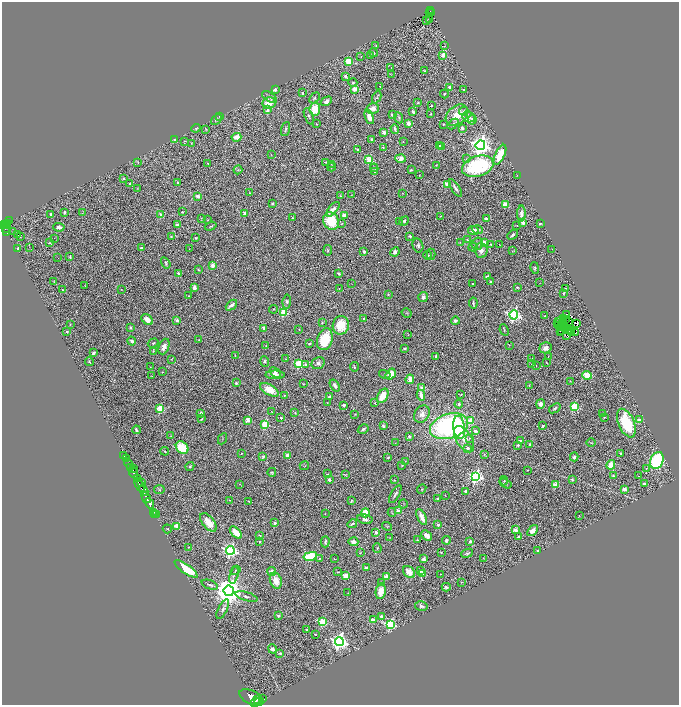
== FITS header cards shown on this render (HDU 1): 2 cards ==
NAXIS1  =                 1354
NAXIS2  =                 1406

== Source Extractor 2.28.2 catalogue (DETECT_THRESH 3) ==
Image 1354 x 1406 px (HDU 1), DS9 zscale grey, zoomed out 1/2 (1 PNG px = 2 x 2 image px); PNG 681 x 707 px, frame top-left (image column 2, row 1406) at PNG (2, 2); each listed source drawn as its Kron ellipse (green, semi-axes under 4 px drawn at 4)
Background 1.16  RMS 0.055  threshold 0.164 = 3 sigma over >= 5 px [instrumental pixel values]
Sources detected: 506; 59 cannot appear on this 1/2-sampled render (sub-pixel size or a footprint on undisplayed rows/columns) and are neither listed nor drawn; the other 447 listed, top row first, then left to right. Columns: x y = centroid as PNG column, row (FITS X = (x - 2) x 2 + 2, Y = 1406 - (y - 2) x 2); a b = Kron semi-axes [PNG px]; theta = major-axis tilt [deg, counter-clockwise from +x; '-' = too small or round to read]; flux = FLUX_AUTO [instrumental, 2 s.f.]
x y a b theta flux
430 11 2 2 - 71
430 13 2 1 - 15
431 13 2 1 - 24
430 19 3 1 - 4
427 20 2 1 - 3
376 46 2 2 - 10
444 46 2 1 - 4.6
373 53 4 3 - 12
443 55 2 2 - 150
371 56 4 3 - 9.9
361 57 2 1 - 3
348 62 3 3 - 420
391 67 2 1 - 2.5
424 71 2 2 - 5.7
391 74 3 1 - 3.6
345 76 2 2 - 95
353 83 4 3 - 13
380 86 2 2 - 12
450 88 2 2 - 130
275 89 2 2 - 72
355 89 3 2 - 330
464 90 2 2 - 17
302 93 2 2 - 31
444 94 4 3 - 12
269 97 8 4 -32 33
377 97 6 3 64 14
314 98 6 3 47 16
326 101 6 4 31 37
269 103 7 6 - 180
418 103 4 3 - 8.6
431 106 2 2 - 6.5
373 108 6 5 - 67
315 109 6 5 - 220
268 110 3 3 - 25
464 111 4 3 - 16
413 112 3 2 - 20
431 114 2 2 - 7.5
392 115 3 3 - 21
457 115 12 9 39 190
220 116 2 2 - 17
309 116 9 3 -68 26
369 117 7 4 -70 100
469 117 6 5 - 42
399 118 6 3 -66 13
216 119 6 3 43 16
472 120 5 4 - 47
408 123 4 3 - 40
316 124 3 2 - 5.2
443 124 2 2 - 11
453 124 6 4 43 21
196 128 5 4 - 17
462 128 3 2 - 32
206 129 3 2 - 6.1
286 129 7 3 71 17
395 129 5 2 - 18
384 132 4 3 - 37
236 137 5 4 - 110
372 139 3 3 - 18
175 140 2 2 - 30
184 141 3 2 - 7
403 142 2 1 - 3.6
191 143 3 2 - 5.2
480 145 5 5 - 7200
439 146 3 2 - 15
442 146 2 2 - 110
383 147 3 2 - 14
358 150 2 2 - 41
271 154 3 2 - 4.6
500 155 11 4 64 240
400 158 5 4 - 85
467 159 3 3 - 7.5
369 160 3 3 - 370
138 162 3 2 - 7
325 162 4 2 - 5.6
208 163 2 2 - 7.7
331 164 3 2 - 4.8
436 165 2 2 - 5.8
478 166 16 10 18 880
332 167 4 2 - 5.1
374 168 4 2 - 9.8
238 170 4 3 - 10
411 170 3 2 - 10
375 171 4 3 - 18
419 175 3 2 - 5.4
517 176 2 2 - 3.9
124 179 2 2 - 16
178 183 2 2 - 11
130 184 2 2 - 12
447 184 3 2 - 200
455 188 10 3 -57 33
137 189 3 2 - 5.1
250 193 4 2 - 8.4
402 193 3 2 - 3.4
352 195 3 2 - 4.5
198 196 2 2 - 140
340 196 2 1 - 5
272 203 3 3 - 13
506 205 3 3 - 160
333 209 9 4 49 53
64 212 2 2 - 52
83 212 3 1 - 4.2
182 212 2 2 - 14
245 213 2 2 - 170
51 214 2 2 - 36
521 214 8 3 89 49
161 215 2 2 - 190
344 215 2 2 - 200
440 216 2 1 - 3.4
292 218 3 1 - 5.3
201 219 3 2 - 5.9
486 219 3 3 - 32
207 220 2 2 - 4.2
9 221 3 1 - 24
331 221 9 7 -57 390
404 221 5 3 - 15
399 222 2 2 - 3.7
523 223 2 2 - 130
3 224 3 2 - 360
8 224 4 2 - 260
341 224 3 3 - 6
540 224 3 2 - 14
6 225 2 2 - 250
177 225 3 2 - 55
211 226 6 3 20 11
517 226 2 1 - 4.8
59 227 6 3 -4 45
5 229 2 2 - 130
478 229 5 4 - 20
473 230 5 4 - 70
6 231 4 2 - 150
13 232 3 2 - 5.2
17 235 2 2 - 15
513 235 6 3 39 22
410 236 2 2 - 25
20 237 2 1 - 6.8
171 237 2 2 - 12
54 238 2 1 - 5.7
196 238 3 2 - 9.7
467 240 4 2 - 8.7
460 242 3 2 - 4.2
49 243 3 3 - 8.7
484 243 4 3 - 88
477 244 6 5 - 32
491 245 3 2 - 11
499 245 2 2 - 3.3
418 246 7 5 -73 31
30 247 2 1 - 3.1
473 247 4 3 - 9.8
18 248 2 2 - 60
141 248 2 2 - 25
189 249 2 2 - 4.2
552 249 2 1 - 4
328 250 5 4 - 13
481 250 7 6 - 56
512 251 2 2 - 4
364 252 2 2 - 92
395 252 5 3 - 42
431 254 5 3 - 15
428 255 4 3 - 34
70 257 3 2 - 13
58 258 2 1 - 5.2
166 263 6 3 -56 11
212 265 2 2 - 160
535 268 6 3 -78 12
198 270 4 3 - 10
339 273 3 2 - 18
178 274 3 2 - 22
487 277 4 3 - 26
54 281 3 2 - 4.8
491 282 3 2 - 17
540 283 2 1 - 2.4
351 284 2 1 - 2.8
473 284 2 2 - 8.5
85 285 3 2 - 5.9
517 287 3 2 - 15
194 288 4 3 - 45
339 288 2 2 - 6.5
565 288 3 2 - 4.9
121 289 2 1 - 2.8
62 290 3 2 - 5.9
563 293 2 2 - 19
388 294 2 2 - 9.3
188 296 2 2 - 10
423 297 5 5 - 41
287 301 7 4 83 22
473 303 5 2 - 17
231 305 6 3 42 51
273 309 4 2 - 7
283 312 3 3 - 490
407 313 5 2 - 8.5
566 314 2 1 - 8
514 315 4 4 - 2200
545 316 3 2 - 5.7
564 318 2 1 - 1.5
147 319 6 4 -43 66
364 319 2 2 - 51
566 319 2 1 - 2.9
177 320 2 2 - 72
455 321 4 3 - 19
558 321 2 1 - 6.3
568 321 4 1 - 2.3
322 322 3 3 - 9.1
562 322 2 1 - 3.9
576 323 3 2 - 6.3
70 324 3 2 - 5.3
557 324 3 1 - 5.6
562 324 2 1 - 6.8
341 325 9 8 - 240
559 325 2 1 - 2.3
562 326 2 1 - 7.4
130 327 3 3 - 18
264 328 2 2 - 120
565 328 2 1 - 1.8
299 329 2 1 - 5.1
504 330 6 2 -67 12
568 330 2 1 - 3.9
560 331 2 1 - 9
570 331 2 1 - 3.7
67 332 2 2 - 11
562 332 3 1 - 6.5
575 332 4 3 - 12
571 333 3 1 - 1.6
408 335 3 2 - 5.1
567 335 2 1 - 0.25
325 339 11 7 72 360
199 340 2 2 - 4.9
132 341 4 3 - 30
153 343 5 3 - 15
309 344 4 3 - 17
509 345 2 2 - 5.3
266 346 3 2 - 5.8
164 347 8 5 68 50
405 348 3 3 - 12
545 348 6 5 - 57
153 351 4 2 - 6.9
93 353 3 3 - 20
235 355 3 2 - 5.3
436 356 3 2 - 10
548 357 2 1 - 3.3
532 358 2 2 - 4.2
171 359 2 1 - 6.7
286 359 3 2 - 7.2
265 361 5 3 - 17
89 362 4 2 - 11
299 363 3 3 - 660
318 363 7 5 34 33
532 363 3 2 - 6.6
547 363 2 2 - 5.6
306 365 2 2 - 31
536 365 2 1 - 3.1
150 367 2 1 - 3.2
354 367 5 2 - 7.2
162 372 2 2 - 9.3
276 372 6 4 -40 28
385 374 6 3 -14 12
391 374 6 4 54 140
275 375 10 4 -1 47
587 375 5 4 - 190
152 376 2 2 - 4.3
410 379 5 3 - 76
570 381 3 2 - 4.1
236 383 2 2 - 29
303 384 3 2 - 4.7
529 385 2 2 - 6.5
335 386 7 4 -56 42
422 388 3 2 - 150
269 390 10 5 -29 160
460 394 3 1 - 6.1
284 395 2 2 - 7.9
421 395 5 3 - 77
383 396 8 5 60 160
329 397 3 2 - 20
327 402 3 2 - 5.6
375 403 3 2 - 6.3
459 404 4 3 - 23
541 404 5 4 - 65
344 405 3 3 - 32
574 407 3 3 - 610
555 408 6 3 37 18
160 409 3 3 - 510
272 412 3 2 - 6.4
201 413 2 2 - 36
295 413 3 2 - 11
355 414 2 2 - 5.4
422 414 9 7 59 64
602 414 2 2 - 14
604 417 3 3 - 8.3
281 418 2 2 - 20
201 419 4 3 - 10
248 420 3 2 - 200
639 420 2 2 - 130
470 421 3 3 - 270
626 423 15 8 -67 540
265 424 3 3 - 630
383 426 4 3 - 25
449 426 19 12 17 2200
543 426 4 2 - 10
459 427 11 6 -83 280
363 429 6 3 31 24
136 430 4 2 - 27
475 431 4 3 - 32
171 436 3 2 - 5.5
409 436 3 3 - 23
469 438 3 3 - 7.1
222 439 6 2 64 7.1
464 439 15 7 -58 140
520 441 2 2 - 48
591 442 5 2 - 7.4
395 443 2 1 - 3.5
529 444 4 3 - 9
518 445 2 2 - 22
182 448 7 5 -45 320
468 448 2 2 - 65
165 451 4 2 - 9
241 453 2 2 - 9.3
484 454 3 3 - 8.6
621 454 2 2 - 60
124 455 3 2 - 73
287 455 4 3 - 33
263 457 4 3 - 15
388 457 2 2 - 8.7
574 457 4 4 - 26
126 458 3 2 - 220
657 460 9 6 67 950
405 461 3 2 - 3.9
129 464 5 2 - 530
402 465 2 2 - 6.6
611 465 5 3 - 160
190 466 4 3 - 12
304 466 5 2 - 7.6
130 467 2 2 - 260
134 468 2 1 - 100
646 468 3 3 - 7.2
527 470 2 1 - 5.4
133 472 6 2 -65 1300
272 472 4 3 - 12
327 474 3 2 - 5.9
345 475 4 2 - 7.9
613 475 3 2 - 7.4
476 476 4 4 - 2200
639 476 2 1 - 29
137 479 4 3 - 730
329 480 2 2 - 79
394 480 2 2 - 9.7
572 480 4 3 - 13
504 481 5 3 - 10
142 482 2 2 - 120
505 483 6 3 -31 17
240 484 2 1 - 2.5
645 484 4 2 - 27
140 485 7 2 -60 440
555 485 2 2 - 250
422 489 5 3 - 15
624 489 3 3 - 49
144 490 6 3 -61 510
159 490 5 3 - 15
466 491 3 3 - 22
395 494 10 3 60 29
445 495 2 1 - 4.6
146 498 6 2 -60 840
438 499 2 2 - 44
230 500 3 2 - 5.4
249 501 3 2 - 5.9
351 501 4 3 - 12
150 504 6 2 -62 1100
403 504 4 2 - 5.9
398 511 2 2 - 180
154 512 2 1 - 32
392 512 4 2 - 5.8
365 513 4 4 - 170
156 514 2 1 - 28
325 514 2 1 - 4.1
155 515 3 1 - 14
579 516 2 1 - 4
422 517 9 4 -63 85
365 519 7 4 -13 32
208 522 11 6 -50 120
275 523 2 2 - 92
352 524 5 2 - 17
438 525 2 2 - 59
177 526 3 3 - 300
387 526 5 4 - 13
167 529 5 2 - 7.8
515 530 2 2 - 140
533 531 6 4 51 59
376 532 2 2 - 90
236 533 7 3 -46 200
427 535 6 4 -43 63
259 536 2 2 - 13
518 537 3 2 - 18
390 538 3 2 - 4.4
417 540 3 3 - 13
446 540 4 3 - 26
470 541 3 3 - 28
259 542 2 2 - 16
325 542 6 2 89 15
353 542 5 4 - 57
188 547 2 1 - 3.9
377 548 5 3 - 11
230 550 4 4 - 2700
537 550 2 2 - 19
441 552 2 2 - 5
360 553 3 2 - 6.6
467 553 6 4 23 18
310 556 7 4 12 520
319 558 3 2 - 12
483 558 2 2 - 3.1
334 559 2 2 - 4.5
424 559 3 3 - 27
366 568 2 2 - 100
186 569 13 4 -35 390
235 570 5 3 - 11
421 570 3 3 - 17
272 571 4 4 - 48
337 572 3 2 - 4.5
409 572 7 5 -45 120
422 573 3 2 - 230
440 574 2 1 - 3.8
234 575 9 4 73 27
345 576 3 3 - 260
386 577 2 2 - 150
276 581 8 6 -71 130
461 582 3 2 - 3.8
382 583 3 3 - 22
210 585 8 4 -20 24
446 587 4 3 - 22
229 591 5 5 - 20000
381 591 8 5 79 140
348 593 2 1 - 4.8
246 596 12 4 -17 31
421 606 6 4 -14 27
223 609 10 4 62 35
278 616 4 4 - 28
381 616 2 2 - 61
373 620 2 2 - 200
322 622 3 3 - 570
390 624 4 4 - 1100
306 630 2 2 - 9.4
315 634 3 2 - 6.6
339 641 4 4 - 4500
272 649 5 4 - 30
280 653 3 3 - 14
252 697 13 6 -25 4500
263 698 2 1 - 4900
258 700 3 2 - 810
259 702 5 1 - 850
255 703 5 3 - 2100
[59 sub-pixel or undisplayed-footprint detections neither listed nor drawn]